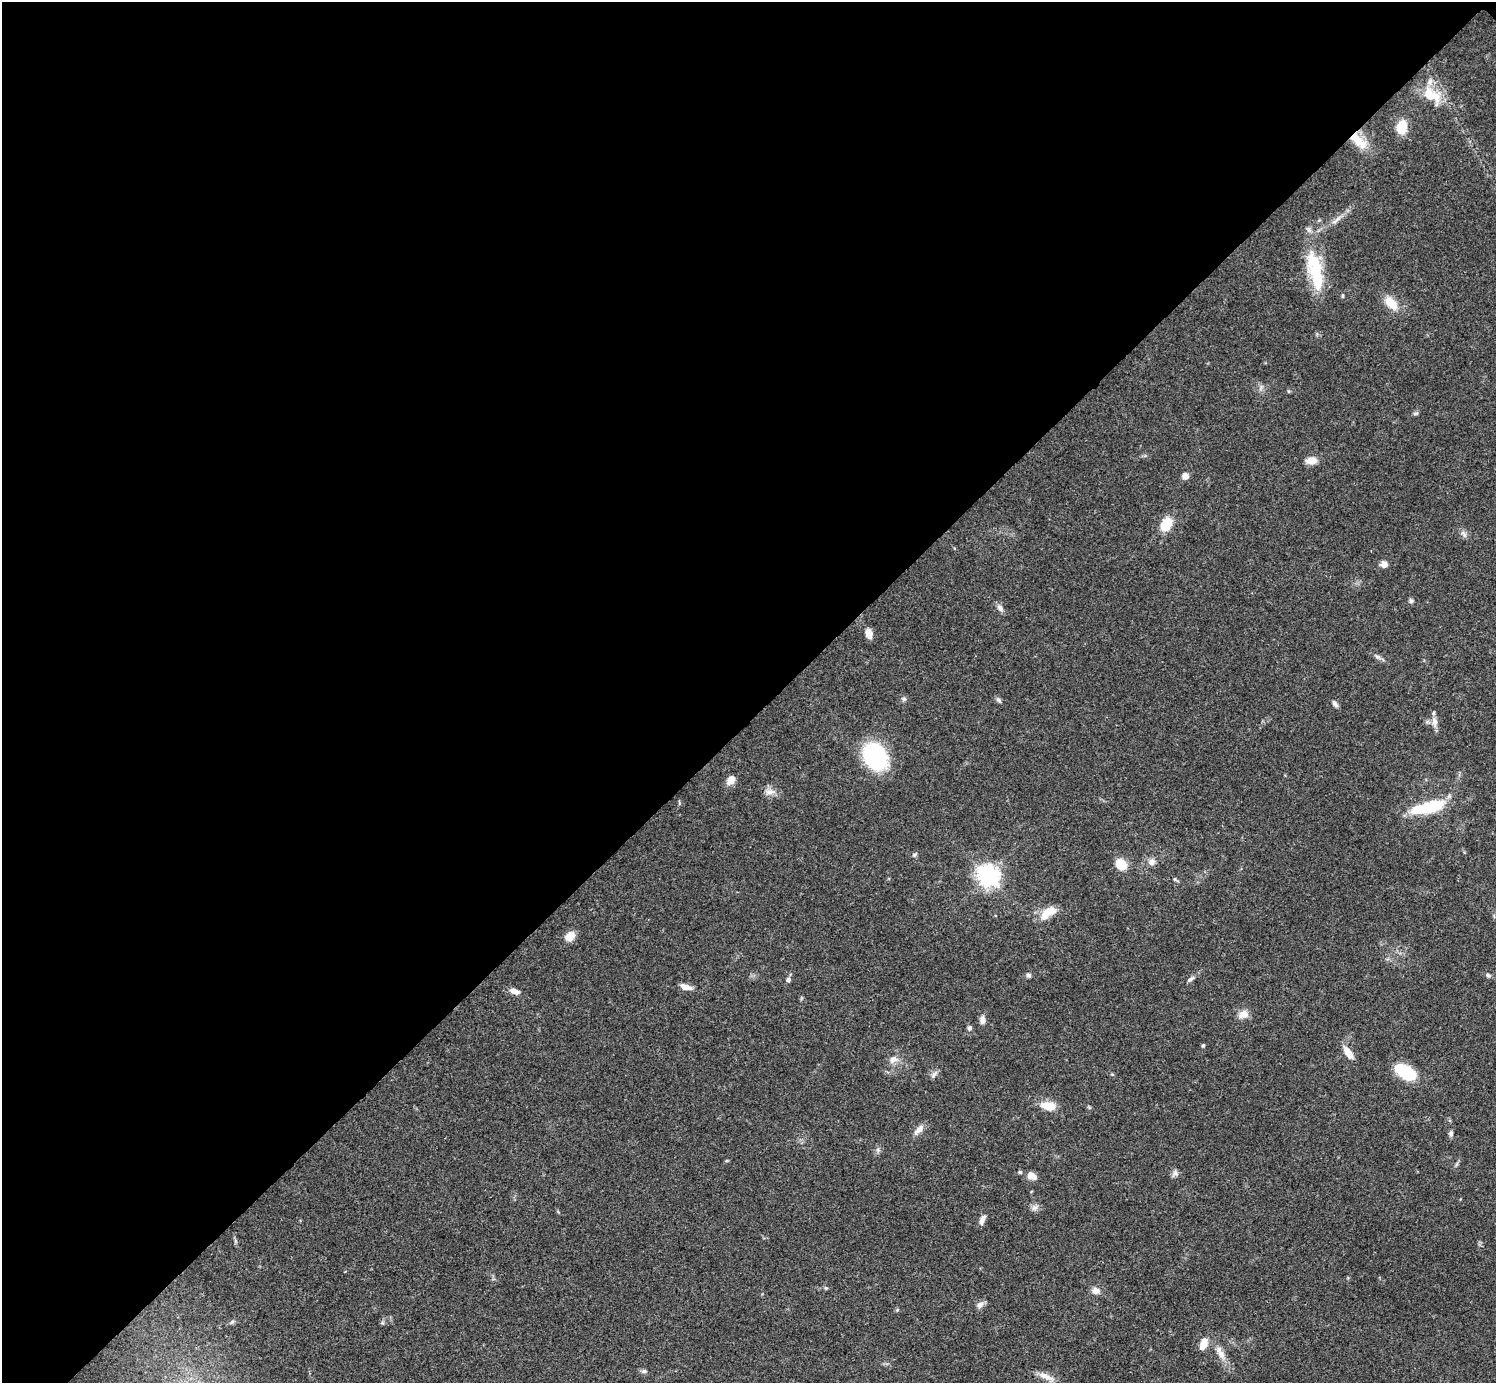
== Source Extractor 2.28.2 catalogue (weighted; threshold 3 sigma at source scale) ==
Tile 2 of 4 x 4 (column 2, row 1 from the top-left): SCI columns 1500-2993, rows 4444-5824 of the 5983 x 5983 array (HDU 1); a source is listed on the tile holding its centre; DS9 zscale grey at full resolution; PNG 1498 x 1385 px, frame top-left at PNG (2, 2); no overlay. Shown black and unused: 52% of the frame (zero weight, under 3 of 4 exposures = <1% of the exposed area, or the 3 px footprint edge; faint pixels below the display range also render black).
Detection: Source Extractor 2.28.2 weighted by HDU 2 'WHT'; one run over the whole footprint, this tile lists its part. Background 0.0564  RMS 0.0048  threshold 0.0218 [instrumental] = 3 sigma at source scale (4.5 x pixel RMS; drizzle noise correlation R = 1.50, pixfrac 1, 0.05/0.05 arcsec/px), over >= 5 px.
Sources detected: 70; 2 inside a brighter object's white glare — not listed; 2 inside a brighter listed object's ellipse — not listed separately; the other 66 listed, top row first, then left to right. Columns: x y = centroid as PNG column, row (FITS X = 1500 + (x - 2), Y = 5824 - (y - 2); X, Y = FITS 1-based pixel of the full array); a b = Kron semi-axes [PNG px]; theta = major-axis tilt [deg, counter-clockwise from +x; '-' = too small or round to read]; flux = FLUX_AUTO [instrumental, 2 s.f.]
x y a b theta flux
1429 93 27 14 -59 11
1402 127 14 10 83 10
1358 141 29 12 -43 11
1338 219 11 4 41 1.9
1309 230 8 6 -60 1.4
1315 273 46 17 -71 23
1343 295 6 4 85 0.63
1391 303 20 11 -47 8.2
1288 391 5 3 - 0.5
1416 413 8 4 13 0.88
1311 460 12 8 6 4.5
1185 476 8 8 - 2.4
1166 524 11 8 62 15
1464 534 10 5 -45 1.6
1384 564 8 7 - 3
1411 601 7 5 90 0.95
1000 608 11 7 -54 2
869 633 9 6 -75 4.6
1378 657 9 5 -35 1.4
904 699 7 6 - 1
998 700 8 5 -42 1.1
1335 704 10 5 -55 1.5
1434 722 17 7 -82 3.1
875 756 23 17 -61 57
731 780 9 7 52 4.9
770 792 15 9 5 3.3
1433 806 23 12 13 20
915 855 7 5 44 1
1152 861 9 8 - 2.6
1121 864 14 11 -39 7.5
988 876 8 7 - 310
1174 879 5 4 - 0.52
1048 912 20 9 36 9.7
570 936 12 10 43 4.9
1028 975 6 6 - 1.2
1488 975 6 5 - 0.96
1191 979 11 5 37 1.5
788 980 6 6 - 1.3
686 987 15 6 -15 3.2
515 991 12 7 -19 3.1
1243 1014 14 10 22 3.9
982 1020 10 7 88 2.5
969 1028 6 5 - 1.5
1203 1045 6 4 62 0.65
1348 1053 15 7 -54 5.7
893 1059 12 9 4 3.2
1405 1072 20 11 -30 26
1112 1074 5 3 - 0.48
934 1075 12 5 50 1.5
1049 1106 14 8 -9 9.4
918 1130 18 7 47 3.1
1451 1134 7 5 86 1.2
878 1150 7 4 -72 0.93
1020 1172 5 5 - 0.69
1175 1173 10 7 40 1.6
1031 1176 12 8 -27 3.8
1034 1208 9 8 - 2
982 1220 13 6 69 2.5
826 1288 5 5 - 0.62
1096 1290 10 9 - 3
980 1305 11 8 40 2.2
897 1310 5 4 - 0.59
1203 1346 11 8 39 3.5
1221 1354 14 9 -63 3.9
644 1371 8 5 1 1.1
1045 1376 23 7 -22 4.3
Overlapping masked pixels (flux is a lower limit): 1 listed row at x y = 1358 141